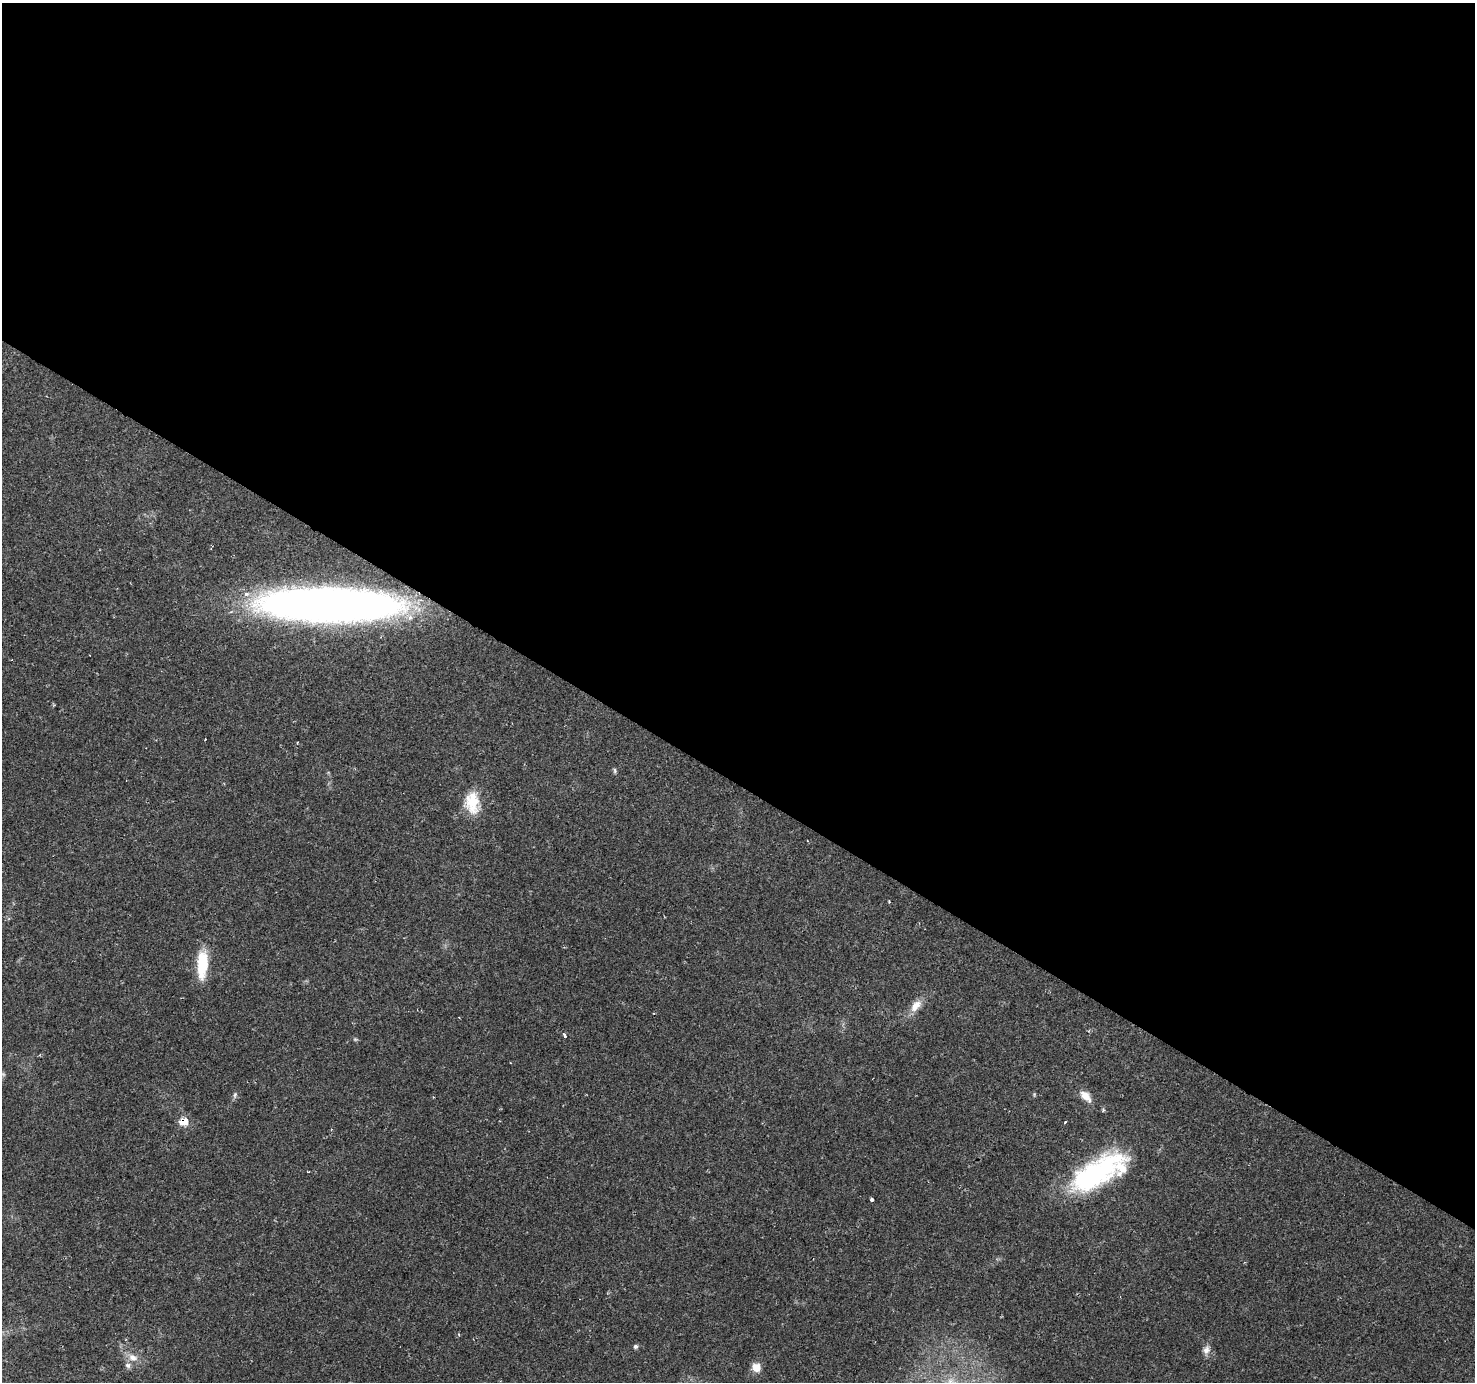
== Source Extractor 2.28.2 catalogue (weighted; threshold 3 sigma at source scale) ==
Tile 3 of 4 x 4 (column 3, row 1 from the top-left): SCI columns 2946-4418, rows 4326-5705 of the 5892 x 5956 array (HDU 1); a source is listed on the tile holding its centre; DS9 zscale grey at full resolution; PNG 1477 x 1384 px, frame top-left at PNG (2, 3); no overlay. Shown black and unused: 57% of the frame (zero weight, under 2 of 3 exposures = <1% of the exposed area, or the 3 px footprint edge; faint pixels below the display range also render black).
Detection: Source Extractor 2.28.2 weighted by HDU 2 'WHT'; one run over the whole footprint, this tile lists its part. Background 0.0702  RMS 0.0048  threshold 0.0218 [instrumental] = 3 sigma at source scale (4.5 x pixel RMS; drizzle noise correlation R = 1.50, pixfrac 1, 0.0396/0.0396 arcsec/px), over >= 5 px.
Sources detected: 24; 1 too faint to see at this stretch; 2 cosmic-ray / hot-pixel residue — not listed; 3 inside a brighter listed object's ellipse — not listed separately; the other 18 listed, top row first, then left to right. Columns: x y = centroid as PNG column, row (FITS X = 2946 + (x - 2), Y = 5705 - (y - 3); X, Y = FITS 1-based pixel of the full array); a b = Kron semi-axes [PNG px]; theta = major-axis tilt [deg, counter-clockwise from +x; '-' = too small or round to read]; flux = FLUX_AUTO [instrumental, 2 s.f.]
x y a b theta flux
331 605 124 29 -1 420
297 743 3 2 - 0.94
615 770 8 4 -89 0.8
472 802 29 17 -87 13
889 902 3 2 - 0.66
202 965 33 12 87 18
915 1006 19 10 50 5.7
565 1035 3 3 - 5.5
235 1095 8 4 81 0.97
1086 1096 18 9 -48 4.7
184 1122 9 7 20 7.8
1065 1123 3 3 - 2.3
1096 1173 63 25 32 79
872 1200 3 3 - 9.5
636 1346 5 5 - 1.2
1206 1350 13 9 70 2.9
133 1357 14 11 -26 5
756 1367 11 10 - 4.4
Overlapping masked pixels (flux is a lower limit): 2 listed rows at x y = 331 605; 184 1122